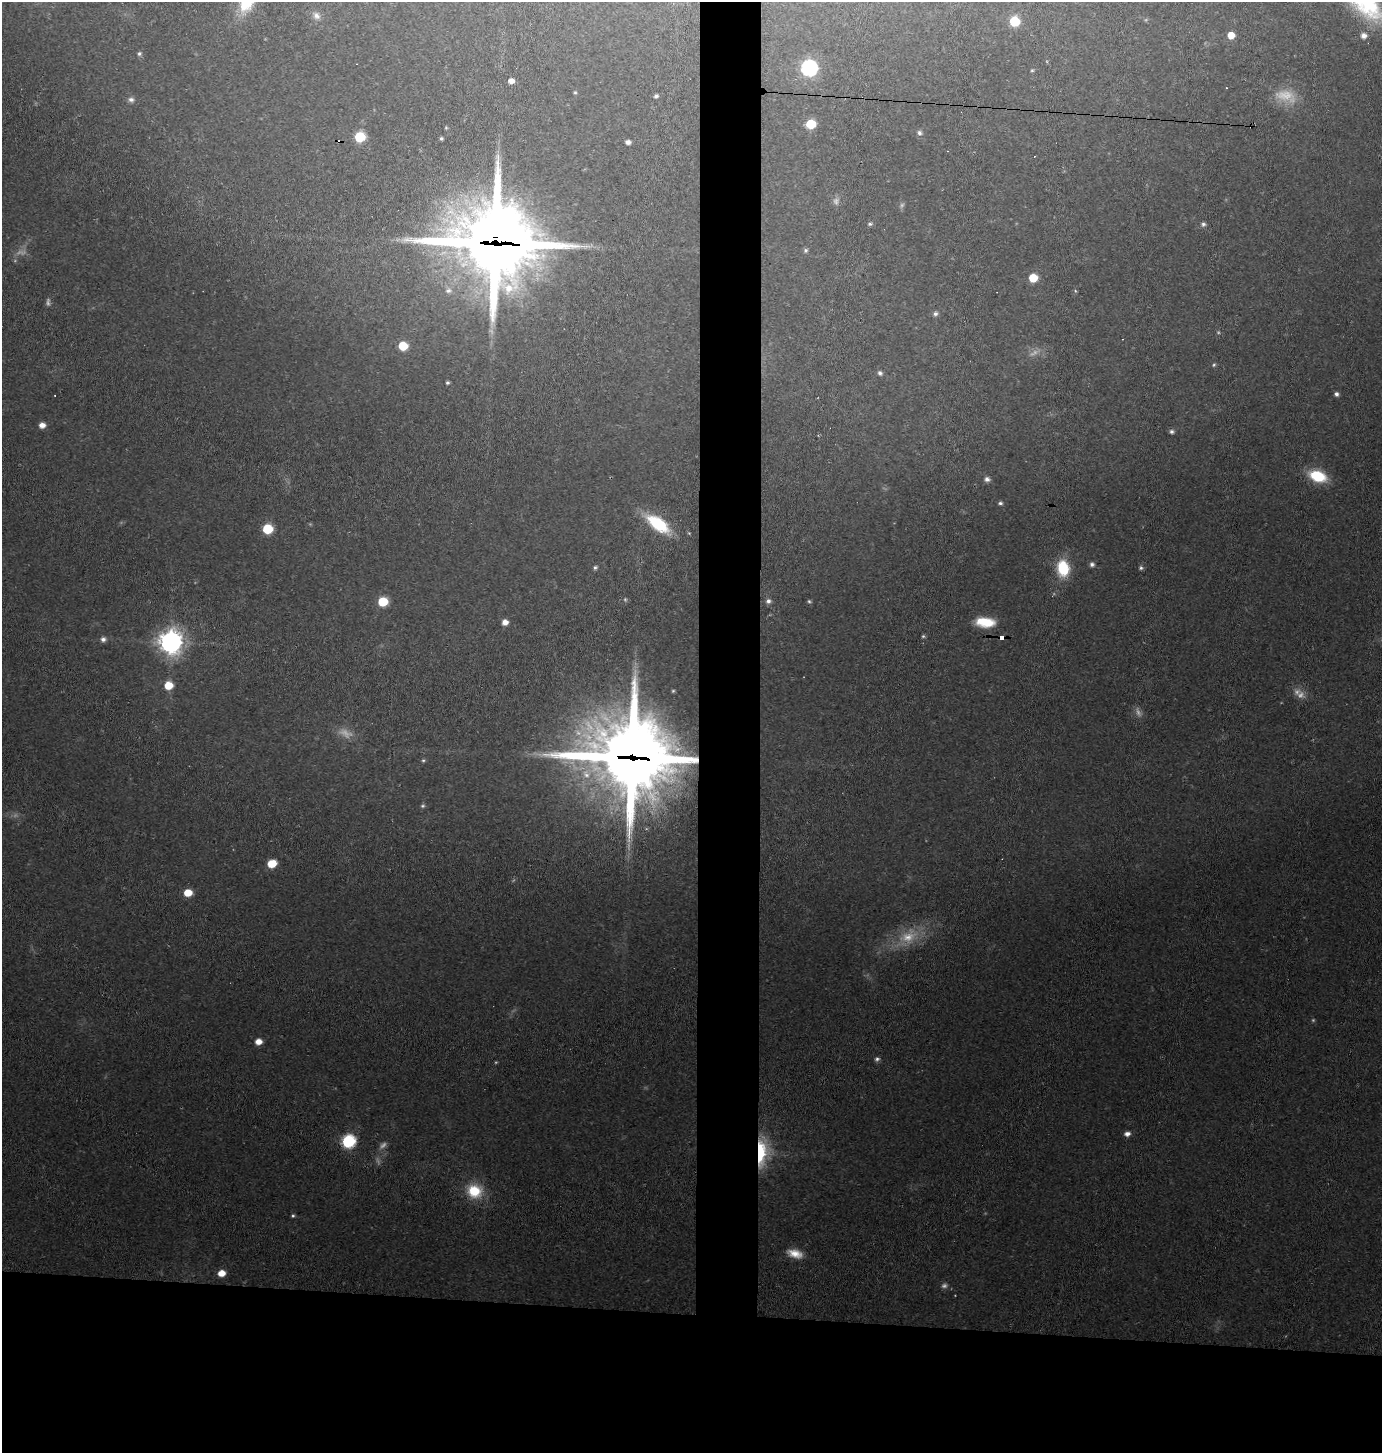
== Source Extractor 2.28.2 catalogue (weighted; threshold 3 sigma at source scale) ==
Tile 8 of 3 x 3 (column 2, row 3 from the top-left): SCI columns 1480-2859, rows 1-1451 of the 4379 x 4353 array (HDU 1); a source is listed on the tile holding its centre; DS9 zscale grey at full resolution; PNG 1384 x 1455 px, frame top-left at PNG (2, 2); no overlay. Shown black and unused: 14% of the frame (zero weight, under 2 of 3 exposures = <1% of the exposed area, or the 3 px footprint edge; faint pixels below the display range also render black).
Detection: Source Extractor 2.28.2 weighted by HDU 2 'WHT'; one run over the whole footprint, this tile lists its part. Background 0.131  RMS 0.011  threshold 0.0488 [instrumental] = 3 sigma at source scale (4.5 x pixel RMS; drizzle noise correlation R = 1.50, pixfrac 1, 0.05/0.05 arcsec/px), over >= 5 px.
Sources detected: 91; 18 too faint to see at this stretch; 5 cosmic-ray / hot-pixel residue — not listed; the other 68 listed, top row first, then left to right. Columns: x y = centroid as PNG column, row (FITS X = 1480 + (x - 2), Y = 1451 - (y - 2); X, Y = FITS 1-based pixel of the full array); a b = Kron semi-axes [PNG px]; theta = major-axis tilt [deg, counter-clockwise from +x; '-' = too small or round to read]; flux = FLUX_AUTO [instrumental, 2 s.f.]
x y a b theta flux
316 16 12 9 -44 7.5
1014 21 6 6 - 57
1231 35 6 5 - 15
1364 36 6 6 - 6.8
139 54 6 5 - 2.4
809 68 8 7 - 340
1032 70 5 4 - 1.4
511 81 5 5 - 7.8
1226 88 3 2 - 0.7
575 92 4 4 - 1.4
656 96 5 4 - 2.8
131 100 8 6 -12 3.9
811 124 6 6 - 41
446 128 4 4 - 1.1
919 133 7 6 - 3.3
360 137 6 6 - 64
441 138 4 3 - 1.7
628 142 5 4 - 4.6
870 224 6 5 - 2.2
1203 224 6 6 - 3
495 242 30 27 -16 12000
806 250 6 6 - 2.5
1033 278 6 6 - 29
448 290 10 9 - 7.1
1075 291 5 4 - 1.3
935 314 6 5 - 3.8
403 346 6 6 - 36
1214 365 6 4 46 1.7
880 373 6 5 - 3.1
447 383 4 3 - 2
1336 394 5 5 - 3.5
42 425 6 5 - 8
1172 432 6 5 - 2.9
1318 476 17 10 -19 50
987 479 7 6 - 4.4
1000 503 6 4 5 2.5
658 524 23 10 -36 76
267 529 6 6 - 57
1092 564 6 6 - 3.5
595 567 6 5 - 2.4
1063 568 17 13 -84 47
1141 568 6 5 - 2.5
768 601 6 6 - 4.1
809 601 5 4 - 1.7
383 602 6 6 - 49
505 622 6 5 - 8.7
985 622 19 9 -5 31
923 636 5 5 - 1.8
1002 638 5 3 - 63
103 639 7 6 - 4.5
171 642 9 9 - 1100
168 685 7 6 - 25
673 691 4 3 - 1.3
632 757 27 25 -16 13000
423 760 5 4 - 1.6
423 806 6 5 - 2
272 863 7 6 - 25
188 893 7 6 - 22
908 937 32 19 26 41
258 1042 6 5 - 11
877 1059 7 6 - 3
1127 1134 7 5 13 5.7
348 1141 8 7 - 160
761 1152 22 10 87 90
474 1191 19 17 -16 38
293 1216 5 4 - 1.8
795 1253 19 10 -15 16
221 1273 7 5 8 15
Overlapping masked pixels (flux is a lower limit): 4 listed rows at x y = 495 242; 1002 638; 632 757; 761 1152